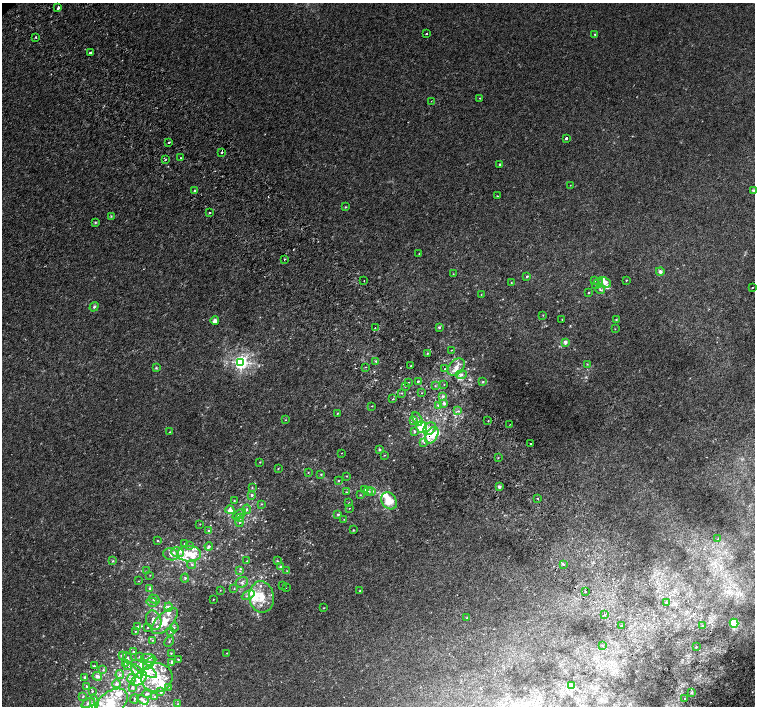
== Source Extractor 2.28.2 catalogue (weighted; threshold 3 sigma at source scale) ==
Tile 6 of 4 x 4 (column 2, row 2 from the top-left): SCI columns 1557-3061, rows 3071-4478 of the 6116 x 6079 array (HDU 1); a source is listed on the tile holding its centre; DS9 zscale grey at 2 x 2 block average (1 PNG px = mean of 2 x 2 image px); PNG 757 x 708 px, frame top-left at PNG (2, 3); each listed source drawn as its Kron ellipse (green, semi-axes under 4 px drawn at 4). Shown black and unused: <1% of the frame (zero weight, under 2 of 3 exposures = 3% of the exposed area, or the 3 px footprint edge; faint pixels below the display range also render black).
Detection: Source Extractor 2.28.2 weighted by HDU 2 'WHT'; one run over the whole footprint, this tile lists its part. Background 0.00214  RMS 0.0025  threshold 0.0111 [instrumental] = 3 sigma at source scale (4.5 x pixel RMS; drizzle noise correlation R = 1.50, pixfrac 1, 0.0396/0.0396 arcsec/px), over >= 5 px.
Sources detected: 275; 1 too faint to see at this stretch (2 x 2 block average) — neither listed nor drawn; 65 inside a brighter listed object's ellipse — not listed separately; the other 209 listed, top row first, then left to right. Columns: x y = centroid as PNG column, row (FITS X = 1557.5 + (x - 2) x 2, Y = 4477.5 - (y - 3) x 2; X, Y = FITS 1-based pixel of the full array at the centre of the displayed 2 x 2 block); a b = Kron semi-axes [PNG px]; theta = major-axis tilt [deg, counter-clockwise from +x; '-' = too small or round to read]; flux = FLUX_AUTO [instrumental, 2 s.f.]
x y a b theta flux
58 8 3 2 - 7.1
427 34 2 2 - 0.67
595 34 3 2 - 0.44
36 37 2 2 - 1.2
90 52 2 2 - 5.1
480 98 2 2 - 0.29
431 101 2 2 - 0.25
566 138 2 2 - 3.4
169 142 2 2 - 0.54
222 152 2 2 - 3.6
181 158 2 2 - 0.34
165 160 3 2 - 0.39
500 164 3 3 - 0.57
570 185 2 2 - 0.19
753 190 3 3 - 0.67
195 191 2 2 - 6.1
497 196 2 2 - 0.42
345 207 3 2 - 0.42
210 212 2 2 - 0.87
111 216 3 2 - 0.41
95 222 4 3 - 0.56
419 254 2 2 - 0.29
284 259 2 2 - 2.5
660 272 4 4 - 1.3
453 274 2 2 - 0.28
527 276 2 2 - 0.84
595 280 3 2 - 0.73
626 280 2 2 - 0.38
364 281 2 2 - 0.3
605 282 7 5 -27 3.6
511 283 2 2 - 0.3
597 284 6 3 40 0.99
752 287 2 2 - 0.24
600 290 5 3 - 0.86
589 293 2 2 - 0.43
481 295 3 2 - 0.26
94 307 5 4 - 0.97
543 315 2 2 - 0.27
562 319 2 2 - 0.28
616 320 2 2 - 0.43
215 321 4 3 - 2.4
439 327 3 3 - 1
375 328 2 2 - 1.2
615 329 2 2 - 0.26
565 342 4 3 - 1.7
451 350 2 2 - 0.24
427 353 2 2 - 0.42
376 361 3 2 - 0.46
241 362 3 3 - 170
587 364 3 2 - 0.39
411 366 2 2 - 0.91
366 367 2 2 - 0.44
456 367 10 7 47 5
156 368 3 3 - 0.63
445 369 2 2 - 0.33
461 375 5 3 - 1.6
418 381 3 2 - 0.61
408 382 2 2 - 0.24
483 382 4 3 - 0.64
444 384 2 2 - 0.19
405 386 2 2 - 0.27
435 386 3 2 - 0.29
402 393 3 2 - 0.33
422 393 2 2 - 0.21
443 396 4 3 - 0.8
393 399 2 2 - 0.39
444 403 3 2 - 0.84
438 405 4 3 - 0.64
372 406 3 2 - 0.26
458 411 3 2 - 0.54
337 413 2 2 - 0.47
417 419 7 3 -59 1
285 420 2 2 - 0.29
488 420 2 2 - 0.35
414 421 4 2 - 0.64
510 424 2 2 - 0.2
421 427 6 5 - 13
430 429 7 5 43 4
414 431 3 3 - 0.91
170 432 2 2 - 0.28
432 435 9 5 59 6.2
424 442 3 3 - 0.73
531 444 2 2 - 1.2
380 449 3 3 - 0.64
342 453 2 2 - 0.24
384 455 3 2 - 0.32
498 458 2 2 - 0.28
260 462 2 2 - 0.28
278 469 2 2 - 0.38
308 472 2 2 - 0.3
321 474 3 3 - 0.49
347 476 2 2 - 0.3
338 481 3 2 - 0.34
499 487 4 4 - 1.1
252 488 3 3 - 0.46
364 490 3 3 - 0.81
368 491 5 3 - 0.81
372 491 4 3 - 1.2
346 492 3 3 - 0.46
252 495 4 3 - 0.85
360 495 3 3 - 0.39
538 498 2 2 - 0.39
234 501 3 2 - 0.26
389 501 9 7 -52 9.8
349 503 2 2 - 0.24
261 504 3 2 - 0.46
349 508 2 2 - 0.22
247 509 4 3 - 0.73
230 510 4 4 - 2.8
239 514 7 3 34 1.3
338 514 3 3 - 0.72
240 518 4 3 - 1
344 519 2 2 - 0.25
240 522 5 3 - 0.9
200 524 2 2 - 0.24
209 530 3 2 - 0.51
353 530 3 2 - 0.38
718 539 3 3 - 0.54
158 541 3 2 - 0.46
184 544 3 2 - 0.36
189 545 3 3 - 0.37
209 546 4 4 - 1.2
177 552 6 5 - 2.3
171 554 8 6 -19 2.5
189 554 12 8 -1 8.3
113 561 3 3 - 0.49
247 561 2 2 - 0.28
277 561 3 2 - 0.33
192 564 4 3 - 0.78
563 564 2 2 - 5.7
281 566 4 3 - 0.78
146 571 2 2 - 0.26
240 571 3 3 - 0.47
287 571 3 2 - 0.31
150 575 3 2 - 0.24
185 578 4 3 - 0.62
138 581 2 2 - 0.22
242 582 6 5 - 1.6
283 585 2 2 - 0.22
286 587 2 2 - 0.22
150 589 4 3 - 1.1
234 589 2 2 - 0.28
220 590 2 2 - 0.21
360 591 3 3 - 0.49
585 592 2 2 - 0.39
248 595 7 3 25 1.5
262 597 16 12 -82 12
154 599 6 3 -29 1.8
213 599 2 2 - 0.2
152 602 5 3 - 1.1
666 602 2 2 - 3.3
168 607 4 4 - 2.5
324 608 3 2 - 0.26
604 614 2 2 - 0.27
467 618 3 2 - 0.34
154 620 10 7 -69 4.3
165 621 17 8 45 9.8
734 623 4 4 - 16
621 626 2 2 - 0.51
703 626 3 2 - 0.39
137 627 3 3 - 1.7
147 628 3 2 - 0.37
174 628 5 3 - 0.72
135 631 3 2 - 0.44
171 631 3 2 - 0.59
152 640 3 2 - 0.36
169 641 5 2 - 0.5
602 645 2 2 - 0.24
696 647 2 2 - 0.45
133 652 2 2 - 0.62
171 653 3 2 - 0.39
227 653 2 2 - 0.26
122 655 3 3 - 0.54
139 657 2 2 - 0.39
128 658 6 3 -64 0.73
149 658 7 4 -12 1.6
178 659 3 2 - 0.39
172 662 3 2 - 0.99
125 663 3 2 - 0.42
149 664 7 4 48 2.4
128 665 3 2 - 0.51
94 666 3 3 - 0.64
144 669 15 5 -32 5.3
103 670 3 3 - 0.48
137 671 8 4 -56 2
120 674 4 3 - 0.86
97 676 5 4 - 1.7
85 677 3 3 - 0.84
157 678 16 14 14 13
131 679 5 4 - 1.1
139 679 9 5 37 4
117 684 4 3 - 0.97
87 686 4 3 - 0.57
572 686 4 3 - 1.3
168 687 3 2 - 0.26
132 688 3 3 - 0.58
92 691 2 2 - 0.34
161 692 3 3 - 0.91
691 693 3 3 - 0.63
147 694 5 3 - 0.9
83 696 3 3 - 0.49
155 697 3 3 - 0.63
685 698 2 2 - 0.27
135 699 5 3 - 0.65
143 700 6 3 -29 1.5
94 702 7 4 -82 2.1
88 703 7 4 25 1.6
111 703 19 11 36 18
178 704 3 3 - 0.57
Overlapping masked pixels (flux is a lower limit): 1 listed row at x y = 432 435
Isophote crosses this tile's border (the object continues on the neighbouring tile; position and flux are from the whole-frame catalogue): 1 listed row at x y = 111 703
Diffuse or blended objects may show on this block-average render without a row.